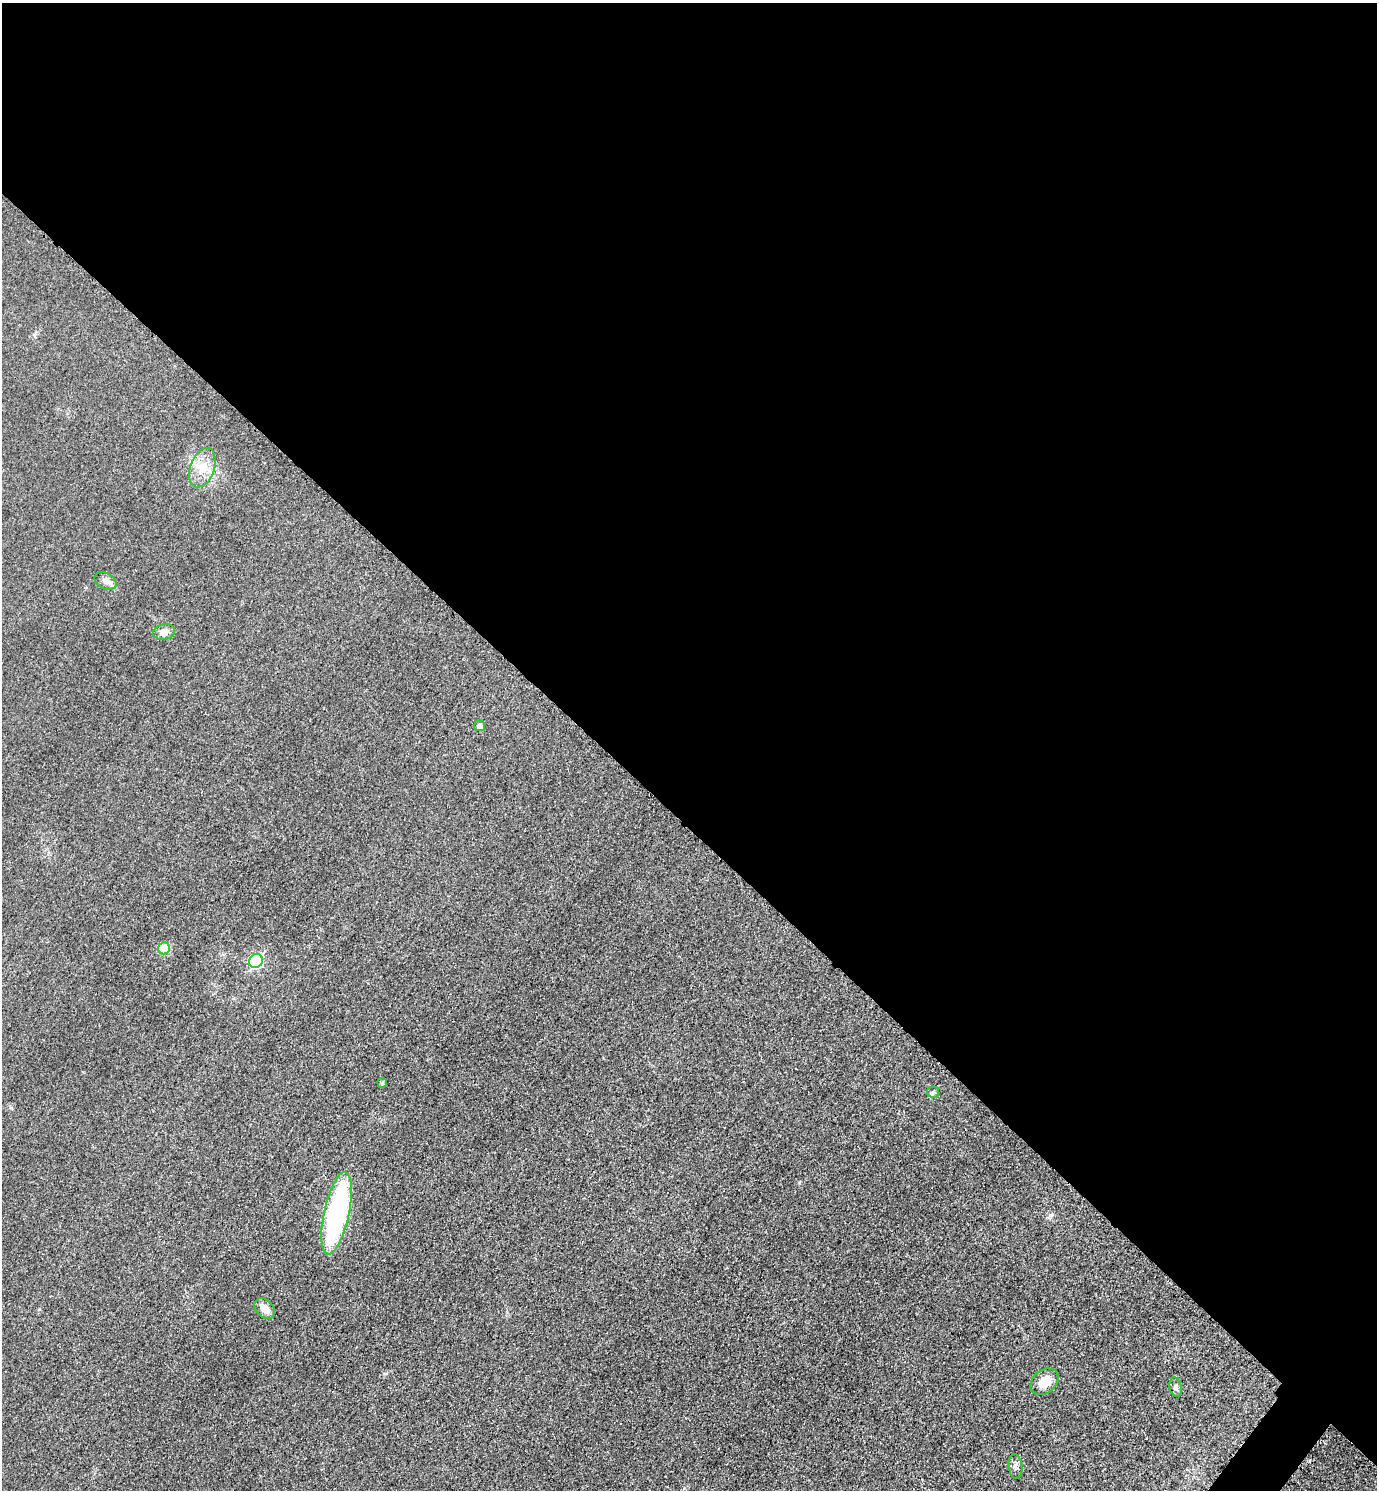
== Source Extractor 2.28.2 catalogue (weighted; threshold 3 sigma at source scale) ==
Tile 3 of 4 x 4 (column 3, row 1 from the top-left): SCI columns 2922-4296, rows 4487-5974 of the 5988 x 5986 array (HDU 1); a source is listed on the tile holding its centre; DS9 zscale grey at full resolution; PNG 1379 x 1492 px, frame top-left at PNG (2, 3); each listed source drawn as its Kron ellipse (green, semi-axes under 4 px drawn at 4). Shown black and unused: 56% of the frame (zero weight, under 3 of 5 exposures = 2% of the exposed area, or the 3 px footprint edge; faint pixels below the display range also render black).
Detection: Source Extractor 2.28.2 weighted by HDU 2 'WHT'; one run over the whole footprint, this tile lists its part. Background 0.0321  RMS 0.0055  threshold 0.0249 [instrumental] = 3 sigma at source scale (4.5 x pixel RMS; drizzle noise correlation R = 1.50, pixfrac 1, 0.05/0.05 arcsec/px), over >= 5 px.
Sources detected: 13; all 13 listed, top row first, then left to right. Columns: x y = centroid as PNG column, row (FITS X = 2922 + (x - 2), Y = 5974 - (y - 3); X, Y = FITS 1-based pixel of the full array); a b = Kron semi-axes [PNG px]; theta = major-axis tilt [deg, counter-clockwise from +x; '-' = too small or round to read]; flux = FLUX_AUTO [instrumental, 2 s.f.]
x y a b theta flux
202 468 20 12 70 9.5
106 581 12 8 -28 2.6
164 632 11 7 12 3.2
480 726 5 5 - 2.6
164 948 6 5 - 17
256 961 7 6 - 50
382 1083 5 5 - 0.86
933 1092 6 5 - 1.1
337 1213 42 12 77 94
264 1309 12 8 -45 4.9
1044 1382 15 11 39 8.9
1176 1387 10 6 -78 1.8
1015 1466 12 7 -84 2.2
Unlisted compact peaks at least as high as the median listed source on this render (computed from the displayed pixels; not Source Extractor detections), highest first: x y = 1050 1215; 799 1183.